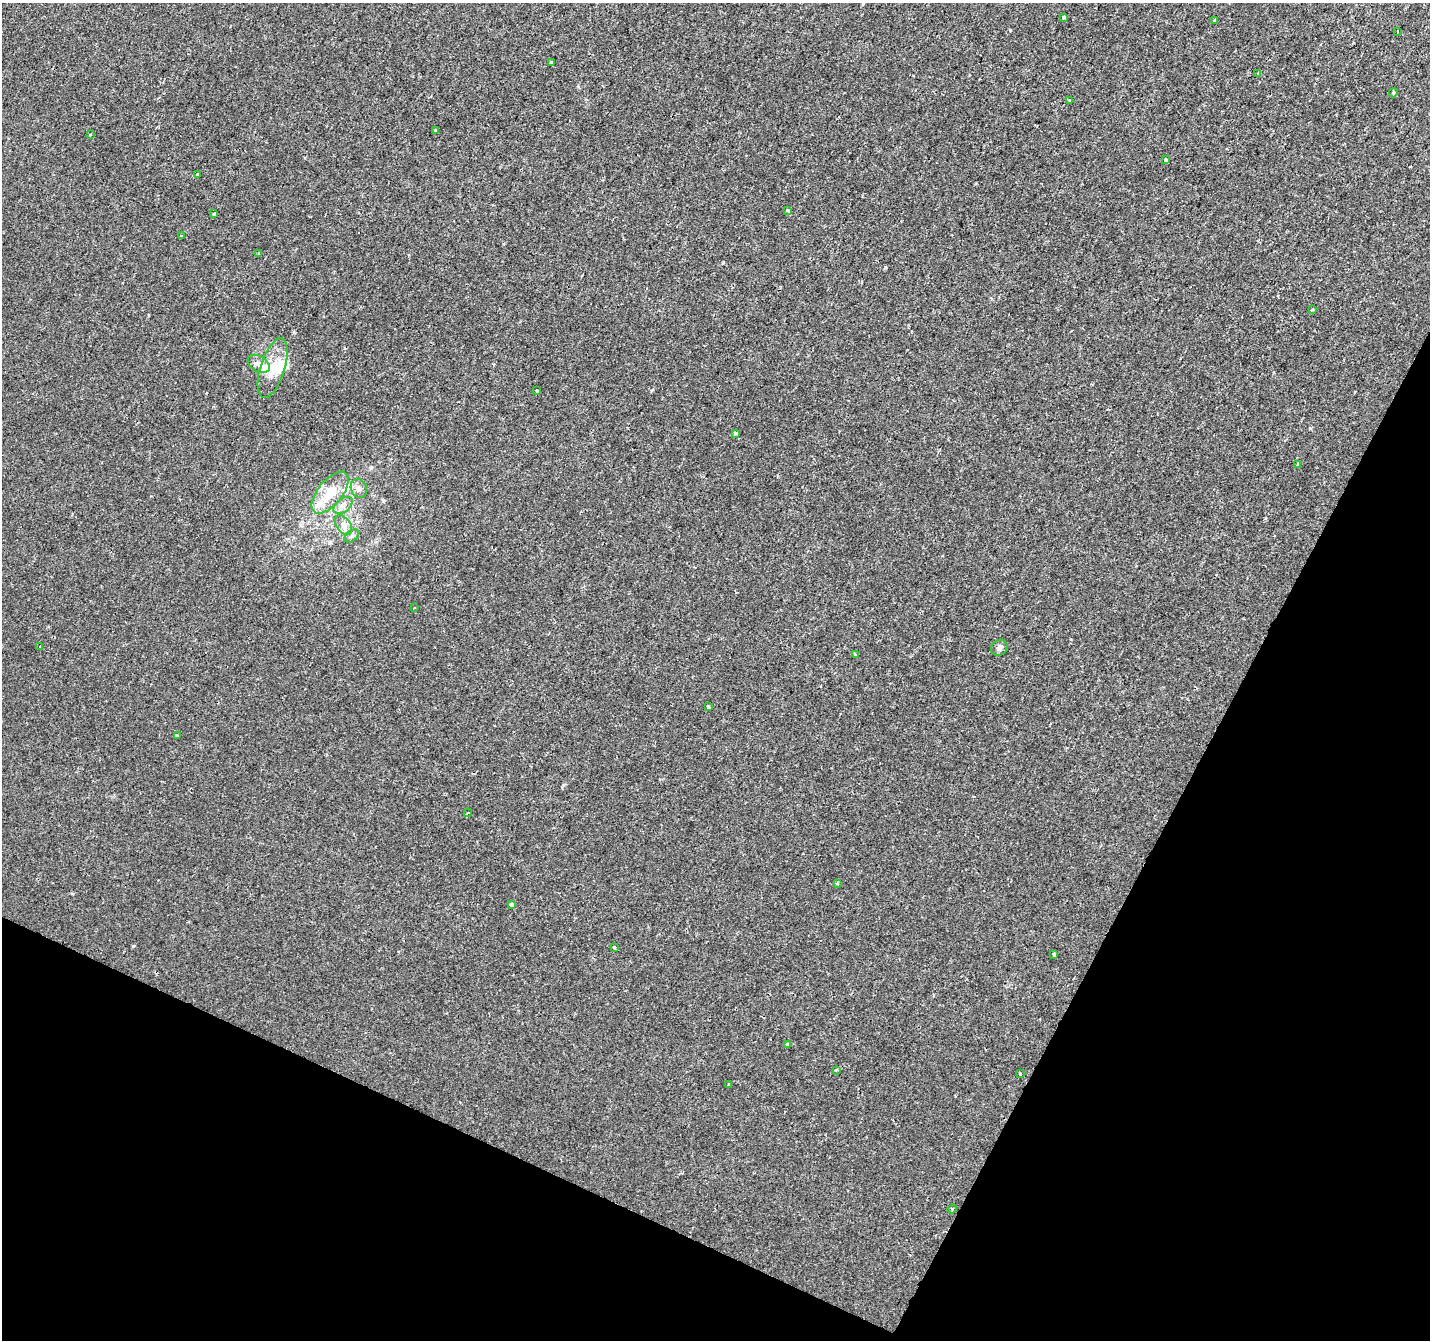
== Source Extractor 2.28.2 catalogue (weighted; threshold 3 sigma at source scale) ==
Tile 15 of 4 x 4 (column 3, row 4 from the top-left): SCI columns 2855-4282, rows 202-1539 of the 5715 x 5822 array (HDU 1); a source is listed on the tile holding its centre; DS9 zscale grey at full resolution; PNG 1432 x 1342 px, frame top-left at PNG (2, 3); each listed source drawn as its Kron ellipse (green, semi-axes under 4 px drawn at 4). Shown black and unused: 24% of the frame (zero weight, under 2 of 3 exposures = <1% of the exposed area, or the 3 px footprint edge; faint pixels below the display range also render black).
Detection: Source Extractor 2.28.2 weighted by HDU 2 'WHT'; one run over the whole footprint, this tile lists its part. Background 2.51e-04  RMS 0.0022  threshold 0.0101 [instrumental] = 3 sigma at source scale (4.5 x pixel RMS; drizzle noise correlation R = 1.50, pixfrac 1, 0.0396/0.0396 arcsec/px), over >= 5 px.
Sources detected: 47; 1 cosmic-ray / hot-pixel residue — neither listed nor drawn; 4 inside a brighter listed object's ellipse — not listed separately; the other 42 listed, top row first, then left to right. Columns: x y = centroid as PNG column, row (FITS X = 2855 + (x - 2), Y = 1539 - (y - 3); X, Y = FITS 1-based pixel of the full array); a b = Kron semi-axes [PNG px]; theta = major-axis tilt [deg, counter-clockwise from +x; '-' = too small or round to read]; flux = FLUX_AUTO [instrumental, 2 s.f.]
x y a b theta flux
1064 17 3 3 - 0.62
1214 20 3 2 - 0.32
1397 31 2 2 - 0.29
551 62 3 3 - 0.4
1258 73 3 3 - 0.26
1393 93 5 4 - 0.39
1070 100 4 3 - 0.23
436 130 3 3 - 1.6
90 134 3 2 - 0.29
1166 160 4 4 - 0.62
198 174 3 3 - 0.67
787 210 3 3 - 1.1
214 214 3 3 - 0.52
181 236 3 3 - 0.37
259 253 3 2 - 0.26
1312 310 3 2 - 0.32
259 364 12 7 -32 1.3
273 368 31 12 72 4.7
537 391 3 3 - 0.75
735 433 4 4 - 0.4
1297 465 4 3 - 0.3
359 488 9 8 - 1
330 493 25 12 51 5.6
343 505 11 6 39 1.1
343 525 11 7 -52 1.2
352 536 8 5 37 0.57
415 607 3 2 - 0.23
40 646 3 2 - 0.18
999 648 9 7 39 0.72
855 655 3 3 - 0.21
708 707 4 3 - 0.34
177 736 3 3 - 0.33
468 813 4 3 - 0.33
837 883 3 3 - 0.3
511 905 4 3 - 1.8
614 948 4 3 - 1.3
1054 954 3 3 - 0.52
787 1044 3 3 - 0.41
836 1070 4 3 - 0.2
1020 1074 3 3 - 0.24
729 1085 3 2 - 0.3
952 1209 5 3 - 0.24
Unlisted compact peaks at least as high as the median listed source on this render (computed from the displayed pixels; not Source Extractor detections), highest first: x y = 133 946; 1010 30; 885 267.